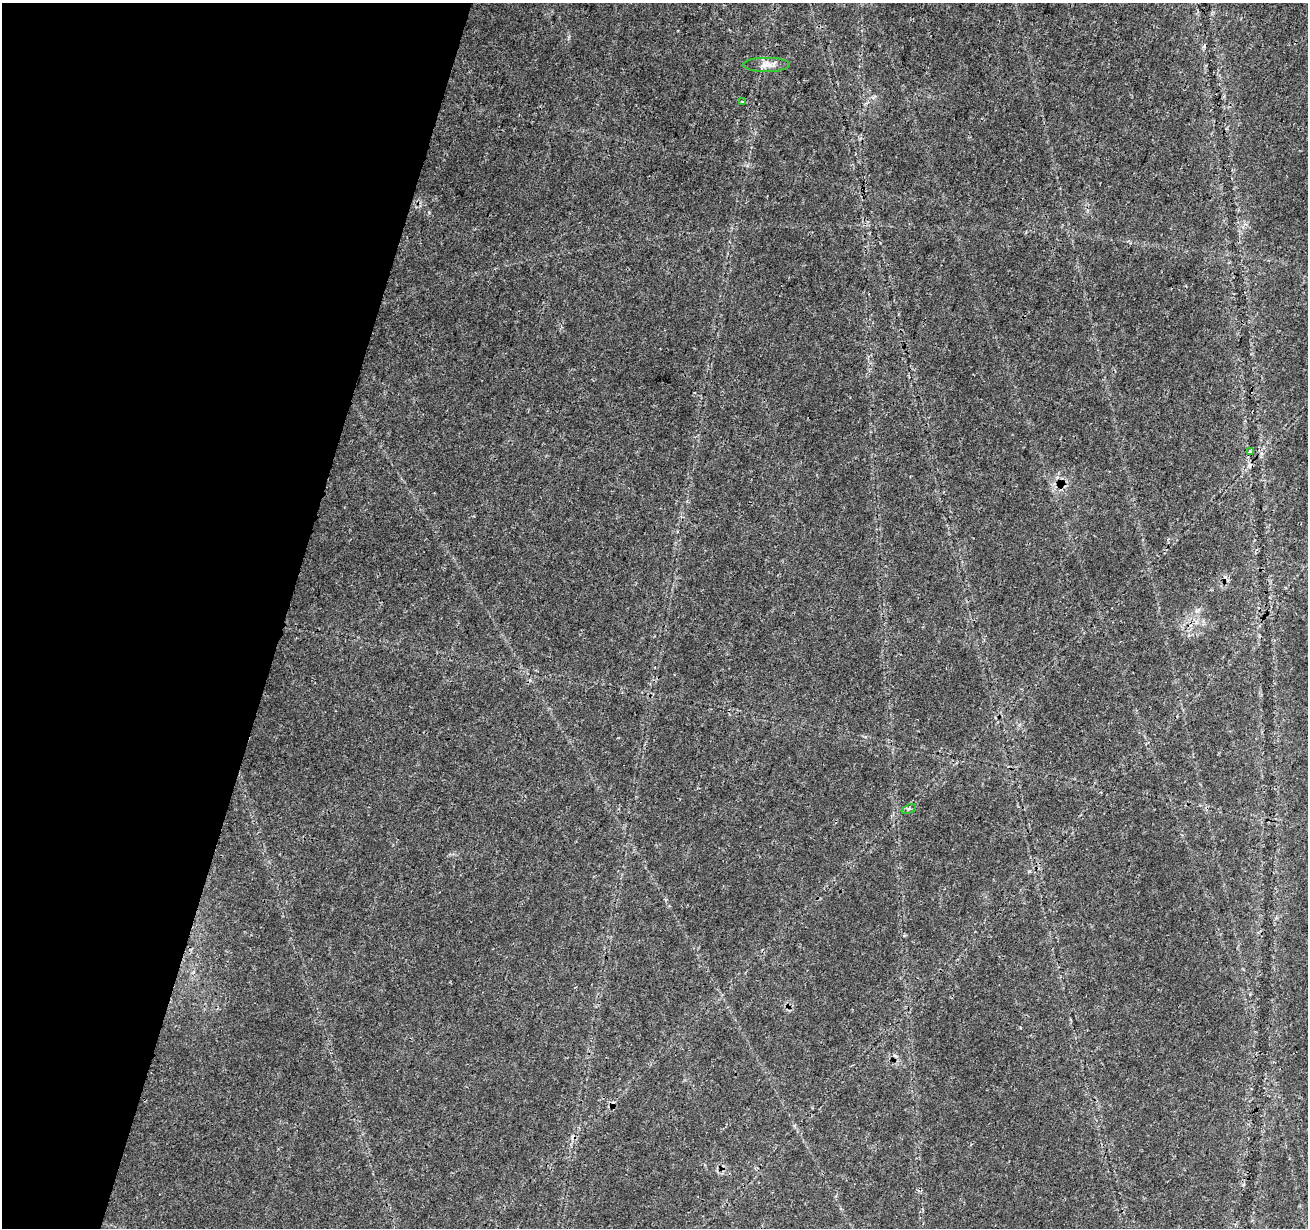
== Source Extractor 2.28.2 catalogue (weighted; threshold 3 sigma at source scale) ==
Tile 9 of 4 x 4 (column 1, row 3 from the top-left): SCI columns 10-1315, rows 1510-2735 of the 5237 x 5409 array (HDU 1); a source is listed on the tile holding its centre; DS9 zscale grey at full resolution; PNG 1310 x 1230 px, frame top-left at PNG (2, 3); each listed source drawn as its Kron ellipse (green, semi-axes under 4 px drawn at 4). Shown black and unused: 22% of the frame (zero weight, under 3 of 4 exposures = <1% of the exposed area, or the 3 px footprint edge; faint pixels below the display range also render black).
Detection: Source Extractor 2.28.2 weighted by HDU 2 'WHT'; one run over the whole footprint, this tile lists its part. Background 0.0269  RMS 0.0024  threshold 0.0107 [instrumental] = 3 sigma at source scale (4.5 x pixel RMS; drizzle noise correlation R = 1.50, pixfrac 1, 0.0396/0.0396 arcsec/px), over >= 5 px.
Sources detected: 6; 2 cosmic-ray / hot-pixel residue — neither listed nor drawn; the other 4 listed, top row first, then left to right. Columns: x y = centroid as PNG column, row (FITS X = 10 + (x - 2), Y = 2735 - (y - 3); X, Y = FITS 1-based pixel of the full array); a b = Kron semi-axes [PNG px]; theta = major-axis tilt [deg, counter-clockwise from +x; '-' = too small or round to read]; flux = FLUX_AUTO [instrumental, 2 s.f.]
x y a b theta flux
766 65 23 7 0 1.9
742 102 3 3 - 0.51
1250 452 3 3 - 0.27
909 809 7 4 24 0.46